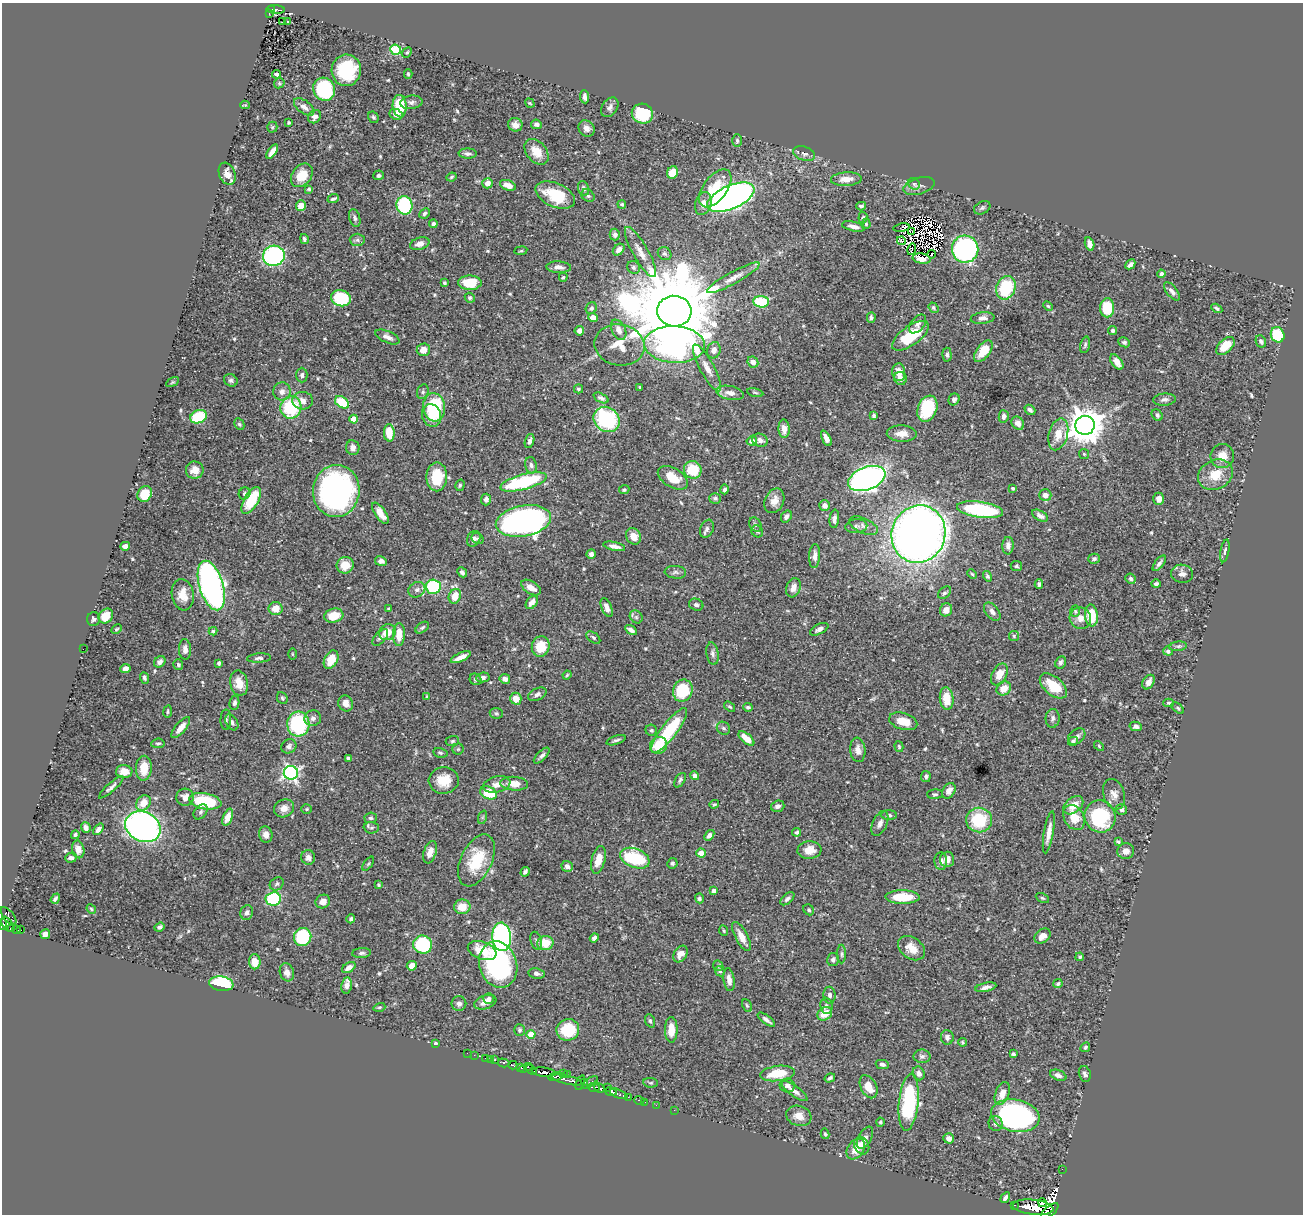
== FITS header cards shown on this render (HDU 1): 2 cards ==
NAXIS1  =                 1301
NAXIS2  =                 1212

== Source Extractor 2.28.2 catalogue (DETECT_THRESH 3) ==
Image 1301 x 1212 px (HDU 1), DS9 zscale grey, 1 PNG px = 1 image px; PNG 1305 x 1216 px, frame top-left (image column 1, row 1212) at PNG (2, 3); each listed source drawn as its Kron ellipse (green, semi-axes under 4 px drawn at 4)
Background 0.622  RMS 0.018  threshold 0.0536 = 3 sigma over >= 5 px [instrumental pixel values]
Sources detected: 585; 5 with non-positive FLUX_AUTO (blend fragments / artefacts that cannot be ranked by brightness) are neither listed nor drawn; of the other 580, the 500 brightest by FLUX_AUTO listed and drawn (80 fainter detections omitted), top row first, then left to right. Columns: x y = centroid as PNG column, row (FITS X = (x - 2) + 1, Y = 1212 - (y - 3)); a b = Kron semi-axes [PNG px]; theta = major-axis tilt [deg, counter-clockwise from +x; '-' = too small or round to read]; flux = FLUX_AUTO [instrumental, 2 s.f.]
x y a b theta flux
271 9 4 3 - 66
276 10 9 4 -3 130
269 14 3 3 - 14
283 21 2 2 - 1.9
287 21 3 2 - 1.7
396 50 5 5 - 72
407 53 5 4 - 1.7
346 70 15 14 - 69
277 74 4 3 - 2.5
408 74 5 3 - 1.8
279 83 5 5 - 1.7
324 89 12 10 -65 110
584 97 6 3 -85 4.1
411 102 11 6 6 4.6
530 103 5 3 - 1.5
245 105 5 4 - 1.5
400 106 11 7 -87 46
304 107 12 6 -37 6.2
610 107 11 7 55 4.6
396 114 7 5 -26 5.7
642 114 11 10 - 69
314 117 7 6 - 4.9
373 117 6 5 - 2.3
289 123 3 3 - 1.5
536 124 5 4 - 5
515 125 7 6 - 6.6
272 127 5 5 - 1.5
586 128 9 7 -45 7.1
737 141 6 5 - 2.3
272 152 8 4 56 8.5
536 152 14 10 -50 18
468 154 9 5 -2 4
804 154 11 7 -18 4.6
673 172 6 5 - 23
227 174 11 8 -69 9.1
302 175 13 9 52 23
379 175 5 5 - 3.3
451 177 5 3 - 1.6
846 179 15 7 4 12
487 183 5 5 - 6.1
914 184 6 5 - 2.7
508 185 8 5 -18 11
919 186 16 8 16 6.2
584 188 7 5 -69 3.8
715 188 22 12 53 38
309 189 4 3 - 2.1
555 195 21 12 -23 46
588 196 7 5 -40 2.8
731 197 25 11 23 740
333 199 6 3 21 2.4
703 203 11 8 73 9.8
622 204 4 4 - 1.9
404 205 9 8 - 91
301 206 5 5 - 17
861 206 5 3 - 2.8
982 208 9 6 28 2.9
425 213 5 4 - 2.8
355 218 9 5 -74 3.2
863 218 6 4 83 2
433 224 4 4 - 4.5
866 224 5 4 - 2
853 226 12 5 -12 6.3
902 228 8 4 9 5.1
911 232 4 2 - 1.7
615 235 6 5 - 3.4
304 239 5 4 - 2.7
357 240 7 6 - 3.2
901 241 4 3 - 2.3
420 244 10 6 17 7.7
1090 244 7 4 -73 6.7
912 249 6 3 73 2.1
965 249 13 13 - 270
619 250 7 5 48 6.7
521 251 6 3 8 1.5
640 252 28 7 -60 14
665 254 7 6 - 2.8
932 254 4 2 - 1.6
274 256 11 10 - 200
922 259 9 5 -10 6.8
1130 264 6 4 44 4.3
559 267 12 6 -3 6.5
633 267 7 6 - 3
1161 274 4 4 - 2.7
563 277 4 4 - 1.8
733 278 29 6 29 12
445 283 4 3 - 1.6
470 283 12 7 0 37
1006 288 12 9 67 68
1172 291 11 5 -53 5.1
341 298 10 8 -14 79
470 298 5 4 - 1.8
761 302 8 5 -4 69
1048 306 5 4 - 1.5
591 308 6 5 - 3
933 308 6 4 -54 1.9
1107 308 9 7 89 36
1217 308 6 3 -31 2.3
674 311 17 15 -4 30000
593 317 5 4 - 7.4
871 318 5 4 - 2.6
983 318 12 6 6 5.9
918 324 11 6 51 4.8
619 330 11 7 -64 7.9
1113 330 4 4 - 2.2
579 331 5 4 - 5.5
1278 335 8 6 -68 46
910 336 21 9 36 53
387 337 13 5 -23 6
1261 341 6 5 - 2.8
1124 342 6 4 -25 2.6
674 344 30 18 -3 620
619 345 25 20 -11 27
1085 345 8 4 75 2.3
1225 346 11 6 43 20
423 350 6 6 - 9.8
714 350 8 6 72 6.9
983 351 12 6 54 22
947 355 7 4 -85 2.9
753 362 6 5 - 7.8
1117 362 9 5 -54 11
707 368 26 7 -61 13
899 372 9 6 -86 12
302 375 7 5 -90 3.4
900 378 6 6 - 7.4
231 380 7 6 - 2.8
172 382 7 4 33 1.4
640 387 3 3 - 1.8
579 389 4 4 - 2.4
282 391 9 9 - 7.3
423 392 7 5 70 2.8
755 392 8 3 -11 1.5
730 393 14 7 -11 9.3
601 398 8 4 -26 3.6
954 399 6 5 - 3.2
1164 400 11 6 5 4.2
303 401 10 8 -2 8.2
342 402 7 5 -34 39
291 407 11 10 - 76
434 407 14 10 -82 82
927 409 13 9 69 60
1030 410 6 4 -40 3.4
432 415 11 9 -72 15
1157 415 6 5 - 3.1
874 416 4 3 - 2.5
1004 416 6 5 - 4.6
199 417 8 6 24 52
354 419 4 4 - 15
607 419 14 12 -40 120
1018 423 7 5 -50 6.2
239 424 6 5 - 1.9
1085 425 10 9 - 2800
784 429 9 5 -87 8.5
389 433 8 5 -87 25
902 433 15 8 -1 12
1058 434 16 9 75 17
826 438 8 4 -63 5.7
760 440 8 6 -21 5.5
530 441 7 4 75 3.7
752 441 5 4 - 6.5
353 448 7 6 - 7.2
1084 454 5 5 - 1.5
1222 456 12 11 - 15
531 465 8 6 -75 3.6
195 470 9 8 - 11
693 470 9 8 - 35
1215 475 18 14 27 26
437 477 14 10 90 39
673 478 16 9 -30 24
867 478 19 11 21 580
524 482 24 7 15 110
460 485 6 4 74 2
1013 488 3 3 - 1.9
725 489 5 4 - 4
624 490 5 4 - 2.2
336 491 26 23 84 370
245 493 6 5 - 2.4
145 494 8 7 - 28
1045 495 6 6 - 6.8
715 498 6 5 - 2.7
486 499 6 5 - 4.2
1159 499 6 5 - 8
251 500 15 7 59 45
774 501 13 9 65 11
825 506 5 5 - 6.4
980 510 23 8 -8 120
380 513 12 5 -56 14
786 516 6 5 - 4.1
1040 516 9 5 -29 4.7
834 519 9 4 84 4.2
523 521 28 15 10 460
755 524 7 5 -59 2.8
856 526 11 7 6 4.4
863 526 15 7 -24 6.6
707 529 9 6 68 4.1
757 531 6 5 - 2.3
918 534 29 27 72 1200
633 536 8 7 - 12
474 539 8 6 61 5.2
478 539 6 5 - 2.6
125 546 5 4 - 8.2
614 546 11 4 -11 6.9
1008 546 9 5 87 6
1225 551 11 4 79 3.3
591 554 4 4 - 4.1
815 556 12 5 87 7.1
1094 559 6 5 - 3
381 561 6 4 -9 5
1159 563 9 4 52 4.2
345 565 8 8 - 18
1016 566 5 5 - 2.1
462 572 5 4 - 3.4
675 572 11 6 -6 3.9
972 574 5 4 - 1.5
1182 574 11 9 -10 6.3
987 576 5 4 - 2.4
1130 579 5 4 - 2.9
1039 584 5 3 - 2.3
1156 584 4 3 - 2.7
211 585 25 12 -73 430
433 587 7 7 - 80
531 587 11 6 -32 11
793 588 10 7 70 7.4
417 590 9 7 31 4.7
945 593 7 5 40 2.9
183 595 15 11 -82 17
455 596 7 6 - 18
532 602 7 5 53 8
696 605 7 6 - 3.1
607 607 10 5 -67 6.3
275 609 7 6 - 13
389 609 4 3 - 1.6
946 610 7 6 - 9.9
1075 611 5 4 - 1.9
992 612 10 6 -51 6.1
1091 615 11 6 -83 38
106 616 8 6 48 16
334 616 10 7 15 21
636 617 7 5 -46 2.7
1080 618 11 10 - 10
94 619 7 6 - 3.5
422 628 7 4 35 2.3
116 629 5 3 - 1.5
819 629 10 5 27 5
631 630 6 4 -31 5.2
213 631 4 4 - 1.8
387 632 9 7 33 19
399 635 11 6 89 19
1014 636 5 5 - 1.8
380 638 10 5 46 3.7
593 638 8 5 -37 2.6
541 646 10 9 - 28
1178 646 9 4 8 2.4
83 649 2 2 - 24
185 649 10 6 -88 5.9
1168 651 5 4 - 2.7
292 654 6 4 -89 1.5
713 654 11 6 -81 4.1
461 657 11 4 24 9.7
259 658 12 4 3 3.6
331 660 10 6 62 24
160 662 6 5 - 4.7
1061 662 6 5 - 3
219 663 4 3 - 2.6
178 665 5 5 - 2.1
125 669 5 4 - 4.6
999 674 11 7 63 15
567 675 4 4 - 1.5
483 677 7 5 8 3.5
144 678 6 4 -70 2.3
476 679 6 5 - 3
505 679 5 5 - 5.7
1148 682 8 5 58 7.2
239 683 13 9 -78 16
1053 686 16 9 -41 33
1004 688 7 6 - 15
683 691 11 9 68 53
537 694 10 6 26 4.4
427 696 4 3 - 1.5
282 698 6 5 - 1.9
516 699 6 5 - 15
947 699 11 7 -85 21
234 703 7 4 80 3
346 703 8 7 - 9.1
1168 703 5 4 - 1.8
730 707 6 4 -36 1.6
748 707 5 3 - 2.2
1178 708 7 4 -38 2.1
168 711 6 4 81 1.9
496 713 6 5 - 2.1
313 718 8 7 - 4.9
1053 718 9 7 86 4.2
226 720 10 5 89 2.9
903 721 14 8 -17 19
232 722 9 5 -59 3.8
298 724 12 11 - 120
1136 726 6 4 -13 3.8
181 727 13 5 50 9.6
723 728 7 6 - 3
651 730 6 5 - 2.4
669 730 27 7 53 77
1077 737 10 7 39 5.1
746 738 9 5 -40 13
616 740 10 3 19 3.2
452 741 7 5 4 2.3
1073 741 5 4 - 2.9
158 743 7 5 8 2.3
658 745 9 8 - 27
289 746 8 6 31 4
1099 746 6 3 -47 1.4
899 747 5 4 - 1.6
458 749 5 5 - 1.7
858 750 12 7 -83 7.3
440 753 7 4 -11 2.3
542 756 10 4 45 4
348 758 3 3 - 2.7
144 768 12 8 87 19
124 772 8 6 -2 13
291 773 7 7 - 330
694 776 4 4 - 5.6
926 776 5 4 - 2.7
444 780 15 13 5 22
680 780 8 4 57 2.8
497 784 14 8 13 8.9
514 784 14 7 -3 15
111 787 16 4 42 4.8
949 791 8 6 58 7.3
488 793 8 6 -24 32
935 794 8 5 3 2.4
1114 794 15 10 -74 9.4
185 797 8 8 - 8
205 801 16 8 -10 82
143 803 8 6 50 15
714 804 5 3 - 1.6
1073 805 11 7 38 16
778 806 7 5 19 4.3
284 808 10 8 26 8.9
307 809 5 4 - 1.6
1121 809 5 5 - 3.3
201 812 8 6 51 3.4
889 815 8 5 0 2.4
1100 816 16 15 - 89
228 817 9 4 69 10
483 817 7 4 71 1.7
1074 817 13 10 -58 25
371 818 6 5 - 2.2
979 820 13 12 - 56
880 823 13 7 66 6
86 827 5 5 - 5.1
143 827 18 14 -25 480
371 828 8 5 -3 3
98 829 6 4 51 5.4
797 832 4 4 - 2.4
1049 832 21 4 80 11
266 834 8 6 -82 7.4
75 835 4 3 - 2.3
709 835 6 4 50 4.8
1118 841 4 3 - 2.1
78 849 9 6 -78 6.5
809 850 12 9 4 15
1126 851 8 8 - 6.8
430 852 11 6 71 9.8
701 853 4 4 - 20
308 857 7 6 - 5.1
71 858 6 4 4 3.9
635 858 15 9 -21 87
947 859 7 7 - 8.6
476 860 28 15 65 49
598 860 14 6 75 18
941 861 9 6 -86 5.9
672 863 5 5 - 2.4
368 864 8 4 54 1.6
567 866 5 5 - 4.2
525 872 5 3 - 2.7
277 884 7 6 - 2.6
378 885 4 4 - 1.6
714 891 4 4 - 5.3
902 897 17 6 -1 38
699 898 5 4 - 2.8
1042 898 7 4 -26 1.8
55 899 5 3 - 2.3
273 899 8 6 7 84
787 899 8 4 41 3.5
323 902 7 6 - 8.4
462 907 8 7 - 18
91 909 5 4 - 1.5
809 910 6 5 - 2.2
247 913 7 6 - 4.1
9 916 10 5 -50 81
351 919 4 3 - 2.7
3 924 6 3 -78 210
7 924 8 5 -57 320
160 927 5 4 - 3.3
11 929 3 2 - 62
21 929 3 2 - 18
16 930 4 3 - 74
724 931 5 4 - 1.4
45 934 5 4 - 5.2
741 936 16 6 -62 12
1043 936 9 6 39 9
303 937 9 8 - 64
502 937 14 9 -87 350
594 938 4 4 - 3.8
536 941 9 5 -73 3.2
545 943 8 7 - 26
423 945 9 9 - 87
911 948 15 10 -36 14
482 951 15 9 -19 27
361 953 9 5 4 3.1
680 954 9 6 56 8.2
842 954 9 3 -90 2.1
1080 957 4 3 - 1.7
833 959 6 5 - 2.8
255 962 7 6 - 15
498 965 23 18 -73 180
412 966 5 5 - 11
718 966 5 5 - 1.9
349 967 7 4 32 6.4
720 971 5 4 - 1.8
287 972 9 7 -72 8.3
536 973 8 5 -8 3.7
729 980 11 5 -82 7.5
221 984 12 7 -8 85
1058 984 5 4 - 2.4
347 985 8 5 82 6
986 987 10 4 12 5.8
829 995 8 6 -89 4.9
489 999 5 5 - 2.9
485 1002 11 6 20 8.3
459 1004 7 7 - 5
747 1005 7 4 -62 2.1
826 1006 8 6 -84 3.7
379 1007 6 3 18 1.5
825 1014 8 6 32 17
766 1020 10 4 -37 4.4
650 1021 7 4 -70 2.4
519 1030 6 5 - 2.4
568 1030 11 10 - 54
671 1030 13 6 -90 17
531 1034 4 4 - 26
947 1037 7 6 - 4.5
963 1042 4 4 - 1.5
435 1043 4 3 - 2
1085 1047 5 3 - 1.8
467 1053 2 2 - 2.1
1013 1054 4 3 - 2.5
474 1055 2 2 - 3.6
922 1056 8 7 - 4
485 1058 2 2 - 7.8
490 1059 2 2 - 3.4
495 1060 3 3 - 21
504 1063 6 3 -15 80
882 1064 6 4 -10 3.9
513 1065 4 3 - 51
520 1067 4 3 - 44
526 1068 7 3 21 210
531 1070 6 3 -40 170
544 1072 12 4 -8 580
777 1073 17 7 7 32
919 1073 7 5 -66 5
563 1074 3 2 - 23
567 1074 2 2 - 7.6
1085 1074 8 6 -76 3.7
1058 1075 8 5 -21 4.7
556 1076 8 3 11 32
830 1078 5 3 - 2.9
566 1080 16 3 -13 140
584 1082 3 2 - 92
590 1082 9 3 34 22
580 1083 7 3 68 81
651 1083 7 5 -5 2
787 1086 7 7 - 4.9
593 1087 6 3 -10 180
869 1087 12 7 -63 16
599 1088 5 4 - 60
607 1088 2 2 - 6.3
794 1091 15 5 -36 7.4
611 1092 6 4 -12 310
619 1094 9 3 -22 67
1002 1094 12 7 70 11
628 1097 2 2 - 11
639 1100 5 3 - 21
645 1102 2 2 - 4.1
909 1102 28 10 84 130
656 1105 2 2 - 9.1
674 1110 2 2 - 7.9
799 1116 13 10 -19 12
1015 1116 24 16 -11 300
880 1122 4 4 - 2
995 1123 7 7 - 3.8
825 1134 5 3 - 1.6
865 1138 12 6 61 6.5
949 1138 5 5 - 6.1
862 1145 9 7 -60 8.2
856 1149 11 8 55 15
1062 1169 2 2 - 5.8
1005 1198 6 3 59 3.7
1042 1203 4 4 - 160
1015 1205 3 2 - 62
1033 1207 20 7 -7 2100
1050 1211 10 5 39 610
At the frame edge (FLAGS 8, measured only in part): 1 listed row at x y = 3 924
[80 fainter detections neither listed nor drawn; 5 non-positive-flux detections neither listed nor drawn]